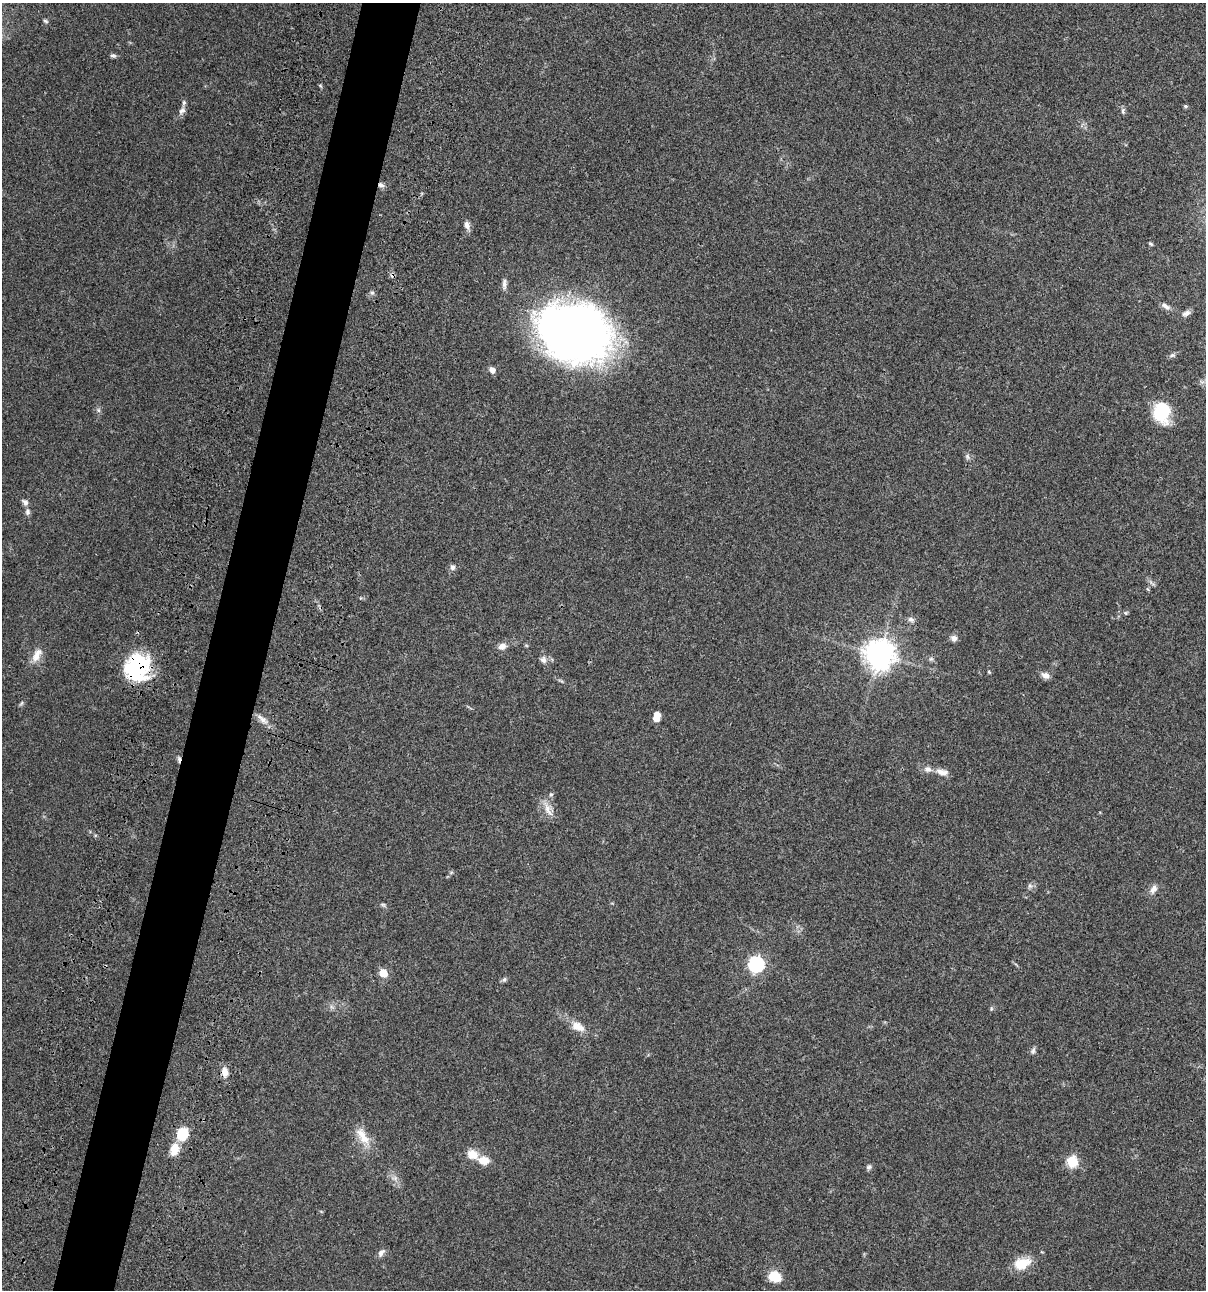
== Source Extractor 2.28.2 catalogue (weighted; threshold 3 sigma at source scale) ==
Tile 7 of 4 x 4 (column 3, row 2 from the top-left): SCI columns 2641-3844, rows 2698-3985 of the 5406 x 5391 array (HDU 1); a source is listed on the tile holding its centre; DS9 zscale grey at full resolution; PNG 1208 x 1292 px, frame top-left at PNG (2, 3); no overlay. Shown black and unused: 5% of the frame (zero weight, under 3 of 4 exposures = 9% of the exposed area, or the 3 px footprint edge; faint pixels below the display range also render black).
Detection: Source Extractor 2.28.2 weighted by HDU 2 'WHT'; one run over the whole footprint, this tile lists its part. Background 0.0472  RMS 0.0053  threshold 0.0239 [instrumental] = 3 sigma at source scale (4.5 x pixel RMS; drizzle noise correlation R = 1.50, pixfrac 1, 0.05/0.05 arcsec/px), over >= 5 px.
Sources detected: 69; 1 inside a brighter object's white glare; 2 cosmic-ray / hot-pixel residue — not listed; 4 inside a brighter listed object's ellipse — not listed separately; the other 62 listed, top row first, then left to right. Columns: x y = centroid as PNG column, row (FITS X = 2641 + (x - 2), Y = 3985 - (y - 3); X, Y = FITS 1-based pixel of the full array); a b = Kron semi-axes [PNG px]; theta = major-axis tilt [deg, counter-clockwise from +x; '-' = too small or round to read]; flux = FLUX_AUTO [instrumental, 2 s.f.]
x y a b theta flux
45 21 7 4 -27 0.83
113 56 8 5 -19 1.1
1185 106 4 4 - 0.85
182 111 13 8 63 2.6
1123 111 9 5 88 1.1
381 185 9 6 -30 1.7
467 225 11 7 -73 2.5
1151 244 5 4 - 0.76
504 284 15 6 86 2.2
372 293 6 6 - 1.2
1166 306 13 6 -31 2.3
1186 313 11 7 28 2.1
575 333 53 41 -22 480
1172 355 9 6 11 1.3
492 370 8 6 -54 2.6
98 410 7 5 -50 1.1
1161 412 21 17 -88 25
967 456 8 6 -88 1.3
25 502 9 6 -47 2
27 512 8 6 -87 1.6
453 567 7 7 - 1.8
1152 583 13 4 -36 1.3
1125 613 6 5 - 0.73
911 619 8 6 -22 1.7
954 638 8 8 - 2.2
526 645 6 3 -19 0.53
502 646 10 8 21 3
880 654 10 10 - 680
37 655 21 10 61 5.5
931 659 6 5 - 1
543 660 9 8 - 2.3
138 667 30 26 -18 38
989 672 6 3 -46 0.51
1045 675 10 7 -26 2.9
561 681 9 4 -30 0.88
21 704 8 4 49 0.76
656 718 6 5 - 5.5
262 719 20 8 -39 4.2
942 772 15 8 -15 3.8
551 794 7 5 88 0.97
548 809 23 10 -64 5.3
451 872 6 4 1 0.67
1030 886 8 6 -90 1.4
1153 889 13 8 64 3
383 905 8 5 -18 0.96
756 964 7 7 - 120
383 973 7 6 - 8.8
504 980 8 5 49 1.1
991 1009 6 4 80 0.73
578 1027 20 11 -29 6.4
1033 1051 10 6 66 1.4
225 1072 12 9 -82 4
183 1134 11 9 67 16
365 1138 19 14 -40 8.3
174 1150 14 10 76 6.9
472 1154 15 11 -29 6.1
1072 1161 6 6 - 37
869 1167 7 6 - 1.2
394 1178 10 6 0 1.9
381 1253 12 7 55 2
1022 1264 19 12 21 12
775 1276 11 9 -21 13
Overlapping masked pixels (flux is a lower limit): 3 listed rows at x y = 381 185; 138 667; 225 1072